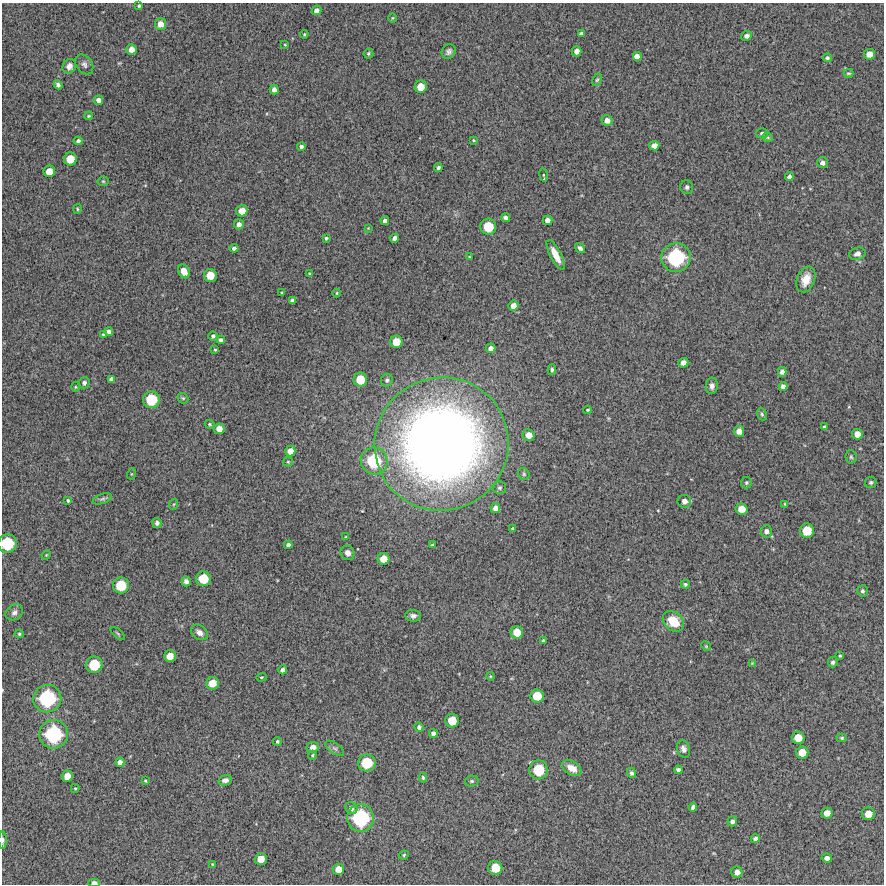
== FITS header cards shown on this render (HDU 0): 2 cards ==
NAXIS1  =                  882 /Length X axis
NAXIS2  =                  882 /Length Y axis

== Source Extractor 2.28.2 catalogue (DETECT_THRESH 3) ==
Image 882 x 882 px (HDU 0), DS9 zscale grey, 1 PNG px = 1 image px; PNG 886 x 886 px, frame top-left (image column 1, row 882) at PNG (2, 3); each listed source drawn as its Kron ellipse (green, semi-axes under 4 px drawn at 4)
Background 13200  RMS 340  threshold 1030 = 3 sigma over >= 5 px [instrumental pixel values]
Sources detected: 183; all 183 listed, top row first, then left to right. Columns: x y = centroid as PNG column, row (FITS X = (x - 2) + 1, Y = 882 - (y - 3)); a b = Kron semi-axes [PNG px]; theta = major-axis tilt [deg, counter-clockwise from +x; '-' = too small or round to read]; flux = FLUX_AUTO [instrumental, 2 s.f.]
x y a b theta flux
139 6 3 3 - 3.3e+04
316 10 5 4 - 9.7e+04
392 18 4 3 - 2.0e+04
160 24 6 5 - 1.7e+05
304 34 4 3 - 2.8e+04
581 34 4 3 - 5.5e+04
747 36 5 5 - 8.1e+04
285 45 3 2 - 1.8e+04
131 49 5 5 - 1.6e+05
577 51 5 5 - 1.3e+05
449 52 7 6 - 7.9e+04
368 53 5 5 - 3.8e+04
869 54 5 5 - 1.9e+05
637 56 5 5 - 1.3e+05
827 58 4 4 - 4.4e+04
84 64 11 8 -55 8.7e+04
69 66 7 6 - 1.2e+05
848 73 5 3 - 2.8e+04
597 80 6 4 62 3.3e+04
58 85 5 4 - 5.4e+04
421 87 6 6 - 3.1e+05
274 90 5 4 - 9.5e+04
98 100 5 4 - 9.7e+04
89 116 4 3 - 2.5e+04
607 121 5 5 - 1.3e+05
762 133 5 5 - 5.7e+04
768 137 5 4 - 2.9e+04
474 140 4 3 - 2.1e+04
78 141 4 4 - 5.7e+04
301 146 4 4 - 4.6e+04
654 146 5 5 - 1.3e+05
70 159 6 6 - 3.6e+05
822 163 5 5 - 8.8e+04
438 168 4 3 - 4.5e+04
49 171 6 5 - 2.4e+05
543 175 7 3 -81 2.7e+04
789 177 4 4 - 8.2e+04
103 181 5 5 - 3.2e+04
687 187 7 6 - 5.8e+04
77 209 5 3 - 2.3e+04
242 211 6 5 - 2.3e+05
506 218 4 4 - 8.1e+04
547 220 5 5 - 1.1e+05
385 221 4 4 - 8.6e+04
239 224 5 5 - 9.5e+04
488 227 8 8 - 5.6e+05
368 228 4 4 - 1.5e+04
326 238 3 3 - 3.0e+04
395 238 4 4 - 9.6e+04
234 248 4 4 - 7.1e+04
580 248 5 4 - 6.4e+04
857 254 8 6 14 9.0e+04
556 255 16 5 -62 3.0e+05
469 257 4 3 - 2.4e+04
676 257 14 14 - 1.7e+06
184 271 7 5 -61 2.2e+05
310 274 3 3 - 3.3e+04
210 275 6 6 - 3.4e+05
806 279 13 9 69 2.9e+05
282 293 3 3 - 2.1e+04
337 293 4 3 - 2.1e+04
292 301 4 4 - 5.8e+04
513 306 5 5 - 1.4e+05
109 332 4 4 - 7.5e+04
104 335 4 4 - 5.0e+04
213 336 4 4 - 5.1e+04
221 340 4 4 - 6.2e+04
396 342 6 6 - 3.2e+05
491 348 5 4 - 1.1e+05
215 350 3 2 - 2.4e+04
683 363 5 5 - 1.2e+05
552 370 5 4 - 5.0e+04
782 372 5 4 - 9.2e+04
111 379 4 4 - 6.7e+04
360 380 7 7 - 4.3e+05
387 380 6 6 - 5.7e+04
84 383 6 5 - 6.1e+04
712 386 8 6 86 1.0e+05
783 386 4 4 - 8.7e+04
75 387 5 3 - 2.2e+04
183 398 6 4 -43 3.3e+04
151 400 8 8 - 6.9e+05
588 410 4 3 - 2.5e+04
762 414 6 4 -68 4.1e+04
210 424 5 4 - 2.8e+04
824 427 3 3 - 2.6e+04
219 429 5 5 - 1.8e+05
739 431 5 5 - 1.7e+05
857 434 5 5 - 1.8e+05
529 435 6 6 - 2.0e+05
441 444 67 66 - 2.8e+07
290 451 5 5 - 1.7e+05
851 457 7 5 -87 3.8e+04
374 461 14 13 - 1.2e+06
288 462 5 5 - 2.8e+04
131 474 5 3 - 2.1e+04
524 474 6 5 - 4.0e+04
871 482 6 5 - 4.2e+04
746 483 6 5 - 4.0e+04
500 488 6 6 - 5.2e+04
102 499 10 5 18 5.5e+04
68 501 4 3 - 3.0e+04
684 501 7 6 - 1.3e+05
174 504 5 3 - 2.7e+04
785 504 4 3 - 2.5e+04
495 508 5 4 - 1.1e+05
742 509 6 5 - 2.6e+05
157 523 5 4 - 6.8e+04
513 528 3 3 - 2.3e+04
766 531 6 5 - 9.4e+04
807 531 7 7 - 4.5e+05
346 537 4 3 - 1.9e+04
7 543 9 9 - 8.9e+05
288 545 4 4 - 7.1e+04
432 545 3 3 - 2.6e+04
348 553 7 6 - 1.0e+05
46 555 5 4 - 2.1e+04
383 559 6 5 - 2.4e+05
203 579 7 7 - 5.2e+05
186 581 5 4 - 7.3e+04
685 584 4 4 - 4.1e+04
121 585 8 8 - 6.0e+05
862 591 5 5 - 4.6e+04
14 612 9 7 33 9.6e+04
413 616 8 6 -6 8.2e+04
673 621 12 9 -42 5.5e+05
199 632 9 6 -38 1.3e+05
517 632 6 6 - 3.2e+05
19 634 4 4 - 3.0e+04
118 634 9 3 -40 2.9e+04
543 641 4 3 - 4.3e+04
706 646 5 4 - 2.3e+04
170 656 6 5 - 2.6e+05
840 656 4 3 - 2.7e+04
833 662 5 5 - 5.3e+04
752 663 3 3 - 1.8e+04
94 665 8 8 - 6.7e+05
283 670 4 4 - 8.8e+04
490 676 4 3 - 2.1e+04
261 677 5 4 - 2.6e+04
212 683 6 6 - 2.9e+05
537 696 7 6 - 4.1e+05
47 699 14 13 - 1.6e+06
452 721 7 7 - 4.2e+05
419 727 5 4 - 6.0e+04
433 733 4 4 - 9.3e+04
54 734 14 14 - 1.6e+06
798 738 6 6 - 3.4e+05
842 738 5 4 - 3.2e+04
277 742 4 4 - 3.7e+04
313 747 6 5 - 1.4e+05
335 748 11 5 -35 6.4e+04
683 749 9 6 -72 8.7e+04
802 753 6 6 - 3.1e+05
312 755 4 3 - 2.6e+04
120 762 4 4 - 9.4e+04
367 763 9 8 - 7.0e+05
572 768 10 6 -30 2.3e+05
539 770 9 9 - 7.6e+05
678 770 4 4 - 6.8e+04
631 773 5 4 - 5.5e+04
67 776 6 5 - 2.3e+05
423 778 5 3 - 3.8e+04
225 780 7 5 12 9.6e+04
145 781 3 2 - 2.6e+04
472 781 7 5 14 4.1e+04
75 788 4 4 - 2.9e+04
693 807 4 4 - 6.6e+04
351 808 6 5 - 8.7e+04
827 813 5 5 - 1.9e+05
868 814 6 6 - 2.7e+05
360 818 14 13 - 1.7e+06
732 821 5 5 - 7.3e+04
755 839 4 4 - 6.5e+04
3 840 8 4 -89 5.1e+04
404 855 5 4 - 3.0e+04
827 858 5 4 - 9.4e+04
261 859 6 6 - 2.9e+05
213 864 4 3 - 2.5e+04
495 868 7 7 - 4.4e+05
338 869 6 5 - 2.3e+05
737 872 6 5 - 1.2e+05
94 883 6 4 0 1.1e+05
At the frame edge (FLAGS 8, measured only in part): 3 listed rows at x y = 7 543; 3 840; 94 883

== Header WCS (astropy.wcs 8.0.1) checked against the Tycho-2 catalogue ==
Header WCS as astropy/WCSLIB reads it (CRVAL/CRPIX/CD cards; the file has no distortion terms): RA---TAN/DEC--TAN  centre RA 23:44:16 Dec +10:46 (356.07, +10.77 deg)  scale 1.02 arcsec/px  FOV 15.0' x 15.0'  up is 0 deg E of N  parity normal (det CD < 0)
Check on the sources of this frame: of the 60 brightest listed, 3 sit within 1.7 arcsec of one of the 3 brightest Tycho-2 stars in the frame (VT <= 12.42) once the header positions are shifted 1.42 arcsec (1.31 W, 0.54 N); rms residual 0.56 arcsec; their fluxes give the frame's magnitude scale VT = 27.70 - 2.5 log10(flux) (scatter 0.30 mag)
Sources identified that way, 3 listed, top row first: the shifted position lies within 1.7 arcsec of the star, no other Tycho-2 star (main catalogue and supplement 1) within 3.4 arcsec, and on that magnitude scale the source's flux lands within +1.5 / -3 mag of the star's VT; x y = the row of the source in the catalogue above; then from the Tycho-2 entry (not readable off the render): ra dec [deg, ICRS J2000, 3 dp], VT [Tycho-2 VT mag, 2 dp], TYC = Tycho-2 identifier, HIP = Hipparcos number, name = IAU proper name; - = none
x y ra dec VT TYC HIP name
676 257 355.998 +10.820 12.42 1173-1206-1 - -
47 699 356.179 +10.695 11.70 1173-873-1 - -
54 734 356.177 +10.685 12.19 1173-955-1 - -